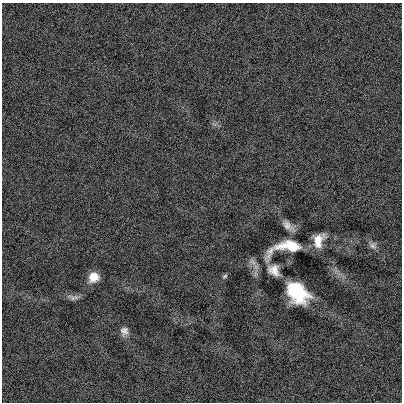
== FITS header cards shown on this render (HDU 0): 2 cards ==
NAXIS1  =                  400
NAXIS2  =                  400

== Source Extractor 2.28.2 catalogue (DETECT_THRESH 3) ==
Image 400 x 400 px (HDU 0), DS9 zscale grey, 1 PNG px = 1 image px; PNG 404 x 404 px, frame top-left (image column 1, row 400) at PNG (2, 3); no overlay
Background -0.00197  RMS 0.13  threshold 0.385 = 3 sigma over >= 5 px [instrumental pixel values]
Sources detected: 10; all 10 listed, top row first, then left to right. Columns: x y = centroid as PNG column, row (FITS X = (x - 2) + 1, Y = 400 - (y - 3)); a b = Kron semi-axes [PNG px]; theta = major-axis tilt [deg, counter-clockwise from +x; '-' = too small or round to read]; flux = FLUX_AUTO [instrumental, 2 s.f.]
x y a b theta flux
288 226 17 7 -41 64
318 240 15 9 69 120
373 245 11 9 -19 37
288 247 42 14 14 360
274 270 16 12 -45 86
225 276 7 5 32 16
94 277 11 10 - 120
297 292 20 14 -44 570
73 298 13 6 -36 34
124 331 11 10 - 51